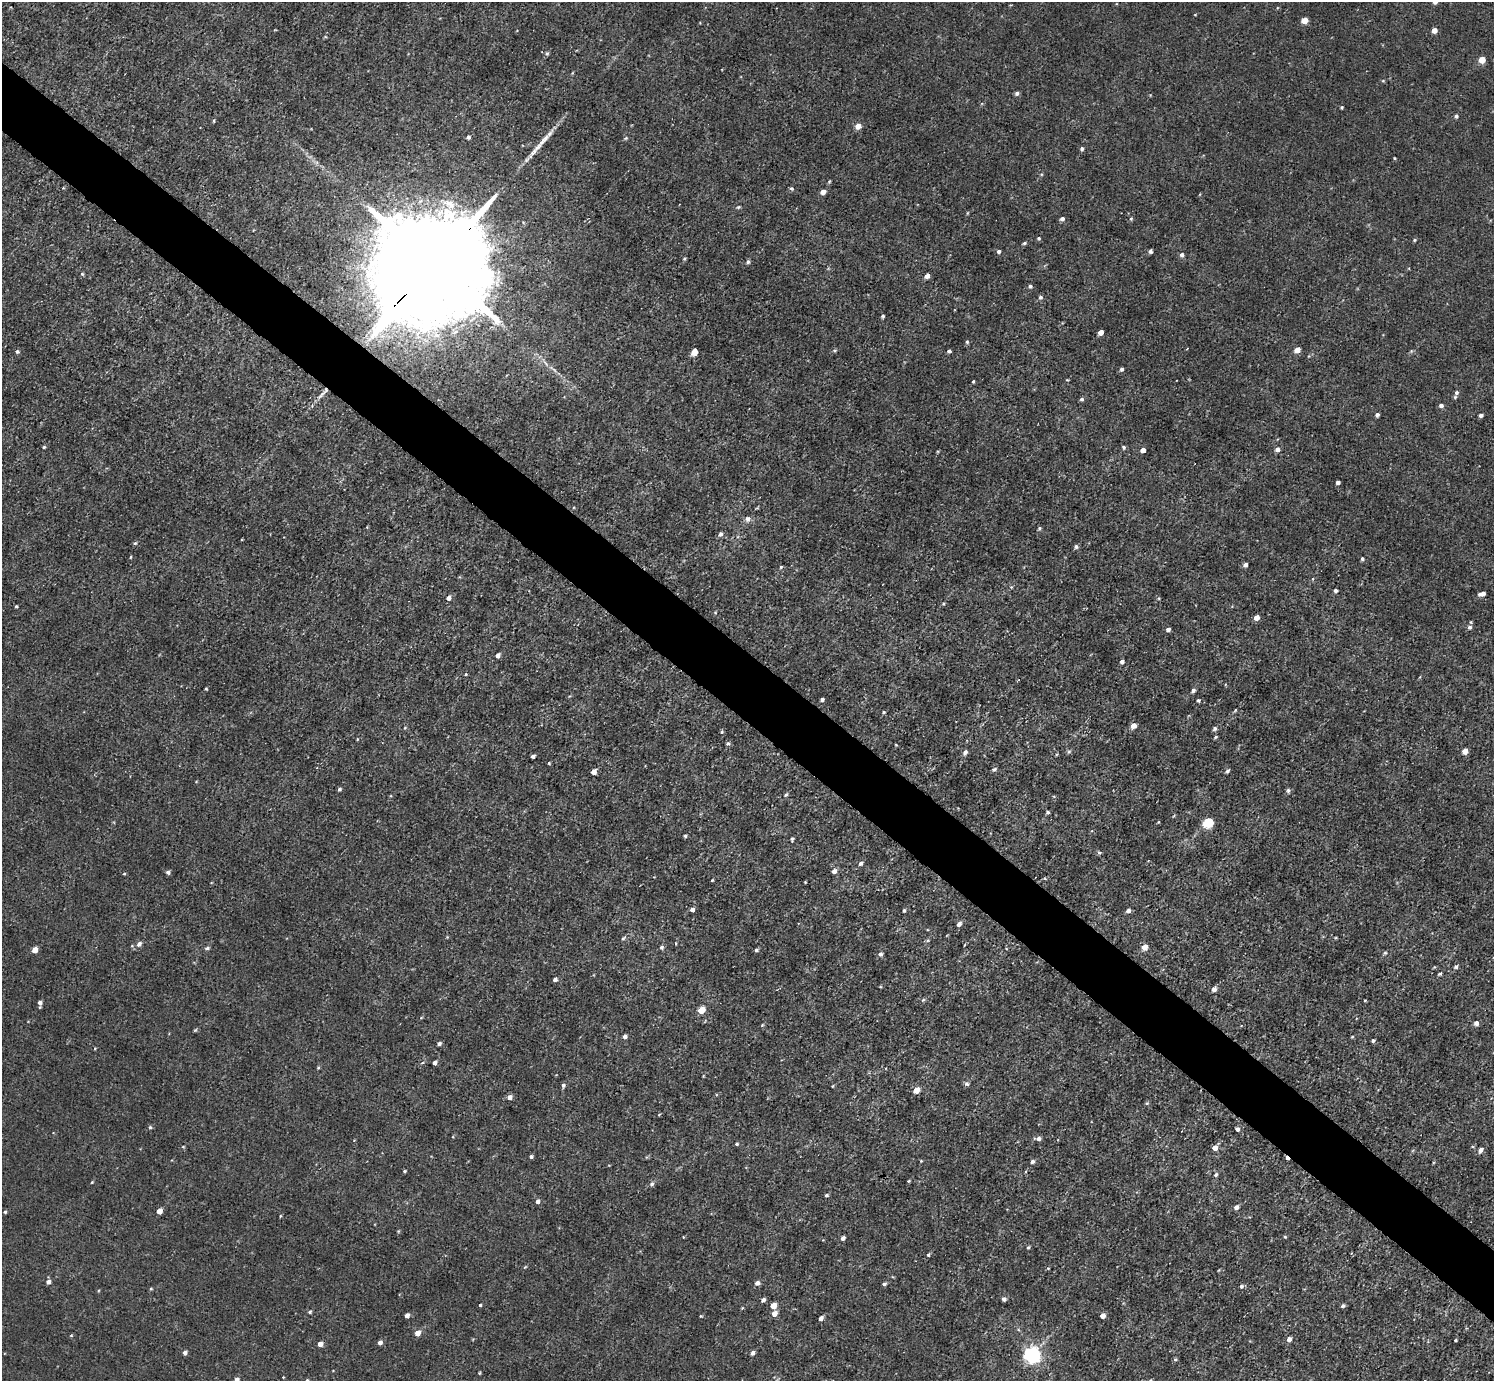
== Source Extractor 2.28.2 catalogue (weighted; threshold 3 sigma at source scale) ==
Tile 6 of 4 x 4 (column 2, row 2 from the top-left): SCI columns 1493-2984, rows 2918-4296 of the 5970 x 5973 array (HDU 1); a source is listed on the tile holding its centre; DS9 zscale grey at full resolution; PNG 1496 x 1383 px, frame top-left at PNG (2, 2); no overlay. Shown black and unused: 5% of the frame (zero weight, under 3 of 5 exposures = <1% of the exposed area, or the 3 px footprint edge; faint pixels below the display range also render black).
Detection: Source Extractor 2.28.2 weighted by HDU 2 'WHT'; one run over the whole footprint, this tile lists its part. Background 0.00405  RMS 0.006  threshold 0.0269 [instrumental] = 3 sigma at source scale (4.5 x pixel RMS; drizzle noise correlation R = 1.50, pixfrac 1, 0.05/0.05 arcsec/px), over >= 5 px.
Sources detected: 240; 2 too faint to see at this stretch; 1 cosmic-ray / hot-pixel residue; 1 long thin detection or spike segment (spike, bleed or trail) — not listed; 1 inside a brighter listed object's ellipse — not listed separately; the other 235 listed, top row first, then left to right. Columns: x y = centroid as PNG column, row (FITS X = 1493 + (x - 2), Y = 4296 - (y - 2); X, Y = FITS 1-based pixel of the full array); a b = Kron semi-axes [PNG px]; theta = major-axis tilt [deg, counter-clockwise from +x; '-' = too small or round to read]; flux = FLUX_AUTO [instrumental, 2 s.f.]
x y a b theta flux
1435 2 4 4 - 2.7
1195 14 4 3 - 0.45
1305 20 5 4 - 10
1434 30 5 5 - 4.6
325 37 5 3 - 0.63
547 53 6 6 - 1.2
1482 60 5 5 - 11
572 73 5 3 - 0.55
1383 81 5 4 - 0.74
1017 93 5 4 - 1.9
1342 107 4 3 - 0.84
1456 116 5 5 - 1.5
214 121 5 3 - 0.76
858 126 5 5 - 7.1
468 137 4 4 - 2
626 138 6 4 32 0.81
1082 149 5 4 - 1.5
1395 158 3 2 - 0.62
829 181 5 4 - 0.78
63 188 5 3 - 0.52
792 188 6 5 - 1.1
823 192 5 4 - 4.3
738 207 6 4 26 0.88
967 213 5 3 - 0.59
1062 219 5 4 - 2.3
1131 219 5 4 - 0.82
1039 238 4 4 - 1.1
1414 240 5 4 - 0.91
1024 243 5 3 - 1.1
999 251 4 4 - 1.9
1150 251 4 4 - 1.8
1182 255 6 5 - 2.2
684 258 5 4 - 0.8
748 262 5 4 - 1.6
434 265 59 22 46 50000
82 274 5 4 - 0.95
927 276 5 4 - 3.5
1030 286 4 4 - 1.4
1040 297 5 4 - 1.7
883 316 4 3 - 1.2
454 331 14 12 50 7.4
1101 332 5 4 - 5.1
967 342 5 4 - 1.1
834 350 6 4 3 1
1297 350 5 4 - 6.3
17 351 5 4 - 1.5
949 351 4 4 - 1.5
1411 351 6 4 56 0.89
694 352 5 5 - 9.3
553 369 19 4 -34 3.5
1121 369 5 4 - 1.4
1067 380 4 3 - 0.55
973 381 3 3 - 0.72
1456 393 5 5 - 1.5
321 395 18 5 45 4.1
1082 399 5 5 - 1.3
1441 405 5 4 - 2.3
1377 415 5 4 - 1.4
1481 415 4 3 - 2
44 447 4 4 - 1
1124 447 5 5 - 1.2
1277 449 5 5 - 2.7
1143 450 4 4 - 4.5
1338 482 4 4 - 2.4
748 519 7 6 - 2.9
367 527 3 3 - 0.51
1039 528 5 4 - 1
720 534 6 5 - 2.1
135 543 5 4 - 0.98
1076 546 5 4 - 1.7
130 557 4 3 - 0.56
1362 559 5 4 - 1.3
1245 565 5 4 - 2.2
781 567 4 4 - 0.85
1313 579 4 3 - 0.56
1011 587 5 5 - 0.81
1336 590 4 4 - 2.1
1482 594 7 4 15 3.6
448 598 6 5 - 2.6
1159 598 5 3 - 0.76
943 604 5 4 - 0.71
16 606 3 3 - 1.2
715 612 4 4 - 0.63
1257 617 5 4 - 5.6
1470 627 6 6 - 2
1168 629 4 4 - 2
497 655 4 4 - 3.3
1122 661 4 4 - 2.5
466 674 4 3 - 0.66
1420 677 5 3 - 0.55
206 689 3 3 - 0.68
1193 690 5 4 - 2.2
822 699 4 3 - 1.9
1198 700 5 4 - 1
1235 710 5 3 - 0.66
884 712 4 4 - 0.91
1133 726 5 5 - 5
405 728 5 4 - 0.76
1215 728 5 5 - 1.6
722 732 5 4 - 0.79
1216 737 5 4 - 0.86
357 739 5 3 - 0.51
728 743 5 4 - 1.4
896 745 4 3 - 0.54
1465 751 6 5 - 4.1
965 752 7 5 58 2.3
1069 752 6 4 29 1.1
533 756 4 3 - 2
549 763 3 3 - 0.76
994 769 6 5 - 1.5
1227 771 6 4 49 1.4
593 772 5 4 - 5.7
196 782 4 3 - 0.48
339 789 4 4 - 1.3
1288 790 5 5 - 1.8
786 795 6 4 44 1.2
391 796 5 3 - 0.59
1048 812 4 3 - 1.2
1159 822 5 3 - 0.57
1208 822 6 5 - 50
685 836 4 3 - 1.2
792 839 4 3 - 1.4
1099 852 5 4 - 1.1
860 863 6 4 29 1.9
834 871 5 5 - 3.1
168 872 5 4 - 1.6
124 874 4 3 - 0.7
1045 878 5 3 - 0.8
712 880 3 2 - 0.61
805 882 3 2 - 0.53
692 910 4 4 - 3
904 910 4 3 - 0.98
1128 910 4 4 - 2.8
959 924 5 4 - 2.9
623 938 7 4 36 1.1
1335 938 4 4 - 0.63
927 940 6 4 19 0.9
139 944 7 6 - 3
661 947 5 5 - 1.6
1145 947 5 5 - 6.9
207 948 6 4 16 1.5
35 950 5 4 - 7.3
756 950 5 4 - 1.2
1385 953 5 5 - 1
880 954 6 5 - 2
1456 967 5 4 - 1.5
1440 974 5 4 - 1.1
555 979 4 4 - 2.1
880 987 5 3 - 0.59
1214 989 5 5 - 3.2
923 1000 6 5 - 1
1365 1000 3 3 - 0.58
40 1003 6 4 -85 2.7
701 1010 5 4 - 15
421 1018 5 3 - 0.55
1476 1023 5 5 - 2.9
762 1025 5 4 - 0.79
195 1030 6 3 44 0.74
624 1036 5 4 - 2.4
1352 1037 4 4 - 0.63
1373 1041 4 3 - 1.6
439 1043 5 4 - 1.6
95 1048 4 3 - 0.52
422 1063 5 3 - 0.73
435 1063 4 4 - 2.9
318 1068 5 4 - 0.67
703 1076 5 3 - 0.52
966 1084 6 5 - 1.8
563 1085 6 5 - 1.4
832 1086 4 3 - 0.58
916 1090 5 4 - 8.6
510 1097 5 5 - 3.2
1147 1103 6 4 40 0.92
150 1127 5 4 - 1
1237 1129 4 4 - 2.4
1038 1139 7 5 -1 2.6
737 1144 4 4 - 1
183 1147 4 4 - 0.68
1215 1148 5 5 - 4.6
1481 1150 8 5 58 2.9
531 1156 4 4 - 1.3
921 1161 4 3 - 0.61
1032 1161 5 5 - 1.6
404 1171 3 3 - 0.93
1216 1175 6 5 - 1.4
909 1181 3 2 - 0.64
92 1182 4 3 - 0.63
652 1184 6 5 - 1.7
826 1195 4 4 - 1.3
537 1201 5 5 - 2.5
1236 1207 5 4 - 2.9
159 1211 5 4 - 6.8
5 1212 4 4 - 1.1
280 1216 5 3 - 0.62
398 1231 4 4 - 0.72
683 1237 3 3 - 0.48
1285 1237 4 3 - 0.69
843 1238 4 4 - 2.8
1028 1247 4 4 - 0.98
928 1255 5 4 - 1.1
525 1267 6 4 44 0.69
1048 1268 4 4 - 0.59
48 1282 5 4 - 2.9
757 1283 5 5 - 3
884 1284 4 4 - 1.7
1241 1286 5 5 - 1.4
151 1289 5 4 - 0.74
98 1291 4 3 - 0.61
1004 1299 4 4 - 2.2
763 1300 4 4 - 2.4
480 1305 3 3 - 0.86
773 1306 5 4 - 8.6
1343 1306 5 4 - 1.4
742 1308 5 3 - 0.56
310 1312 5 4 - 1.1
774 1313 5 4 - 5.3
407 1315 4 4 - 3.2
701 1316 4 3 - 0.62
1102 1316 4 4 - 4.8
821 1318 4 4 - 3.3
417 1333 5 4 - 6.1
71 1336 4 4 - 0.69
1289 1339 6 5 - 3.2
1455 1340 3 2 - 0.78
380 1343 4 4 - 2.8
320 1344 4 4 - 4.4
185 1353 5 4 - 2.4
752 1353 5 4 - 2.6
1032 1355 6 6 - 270
1175 1359 6 4 20 0.96
333 1371 4 3 - 0.41
479 1373 3 3 - 0.77
237 1380 5 4 - 2.9
307 1380 4 4 - 0.9
1150 1380 4 4 - 0.82
Overlapping masked pixels (flux is a lower limit): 1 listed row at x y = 434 265
Isophote crosses this tile's border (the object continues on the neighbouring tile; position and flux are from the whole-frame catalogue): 4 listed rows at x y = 1435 2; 237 1380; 307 1380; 1150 1380